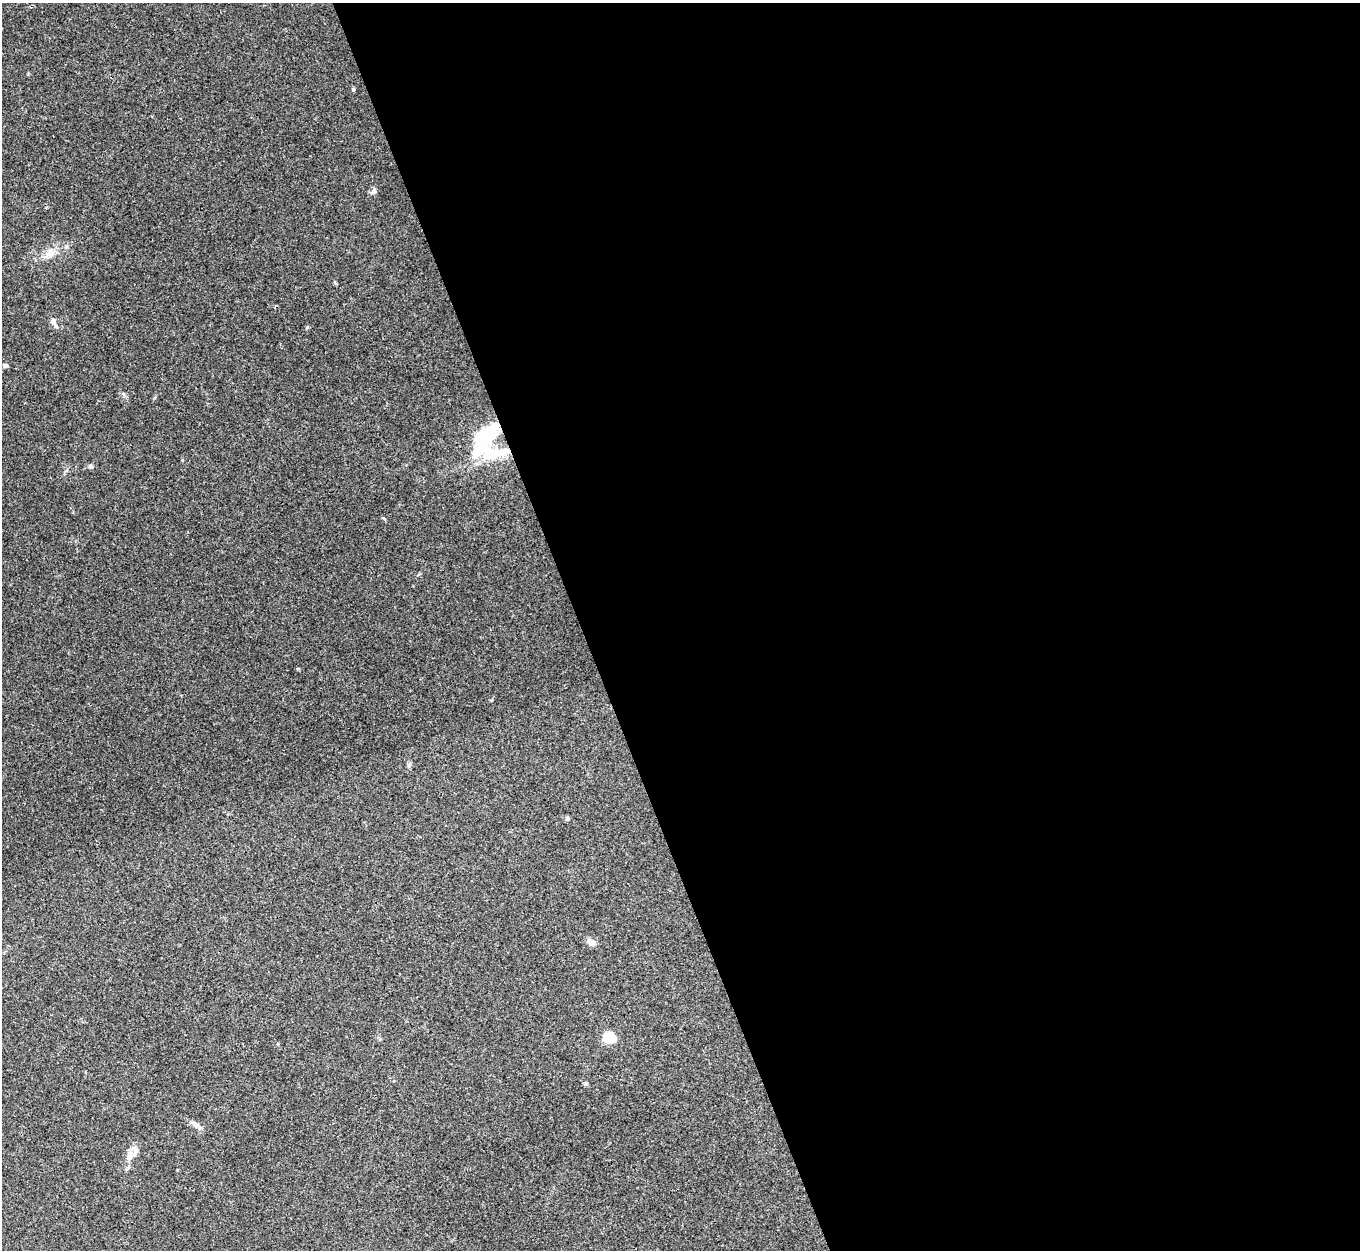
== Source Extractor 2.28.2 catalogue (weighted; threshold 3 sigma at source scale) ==
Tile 8 of 4 x 4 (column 4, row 2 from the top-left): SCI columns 4087-5444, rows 2784-4031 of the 5454 x 5439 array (HDU 1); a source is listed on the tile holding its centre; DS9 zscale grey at full resolution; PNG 1362 x 1252 px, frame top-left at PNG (2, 3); no overlay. Shown black and unused: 57% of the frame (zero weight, under 3 of 4 exposures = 1% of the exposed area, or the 3 px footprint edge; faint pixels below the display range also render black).
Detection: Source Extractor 2.28.2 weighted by HDU 2 'WHT'; one run over the whole footprint, this tile lists its part. Background 0.0606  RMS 0.0052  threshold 0.0236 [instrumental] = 3 sigma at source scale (4.5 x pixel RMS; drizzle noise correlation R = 1.50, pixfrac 1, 0.05/0.05 arcsec/px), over >= 5 px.
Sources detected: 16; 2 inside a brighter object's white glare — not listed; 1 inside a brighter listed object's ellipse — not listed separately; the other 13 listed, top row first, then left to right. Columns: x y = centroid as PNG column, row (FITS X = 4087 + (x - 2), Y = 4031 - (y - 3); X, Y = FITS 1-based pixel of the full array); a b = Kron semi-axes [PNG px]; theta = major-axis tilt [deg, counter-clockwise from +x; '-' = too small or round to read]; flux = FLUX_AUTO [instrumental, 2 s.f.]
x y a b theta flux
353 89 5 4 - 0.61
373 192 9 6 29 1.4
50 253 12 9 5 4
53 322 14 7 -67 2.6
5 365 7 5 -18 0.97
482 435 24 13 39 25
90 466 6 5 - 1.1
567 819 6 6 - 0.92
591 942 11 8 -34 2.7
609 1038 14 12 -9 9.2
586 1084 5 5 - 0.75
195 1124 12 6 -28 2.3
130 1156 16 9 66 4.6
Overlapping masked pixels (flux is a lower limit): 1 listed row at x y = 482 435
Unlisted compact peaks at least as high as the median listed source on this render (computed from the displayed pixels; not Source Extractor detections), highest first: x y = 383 518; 182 460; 298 669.